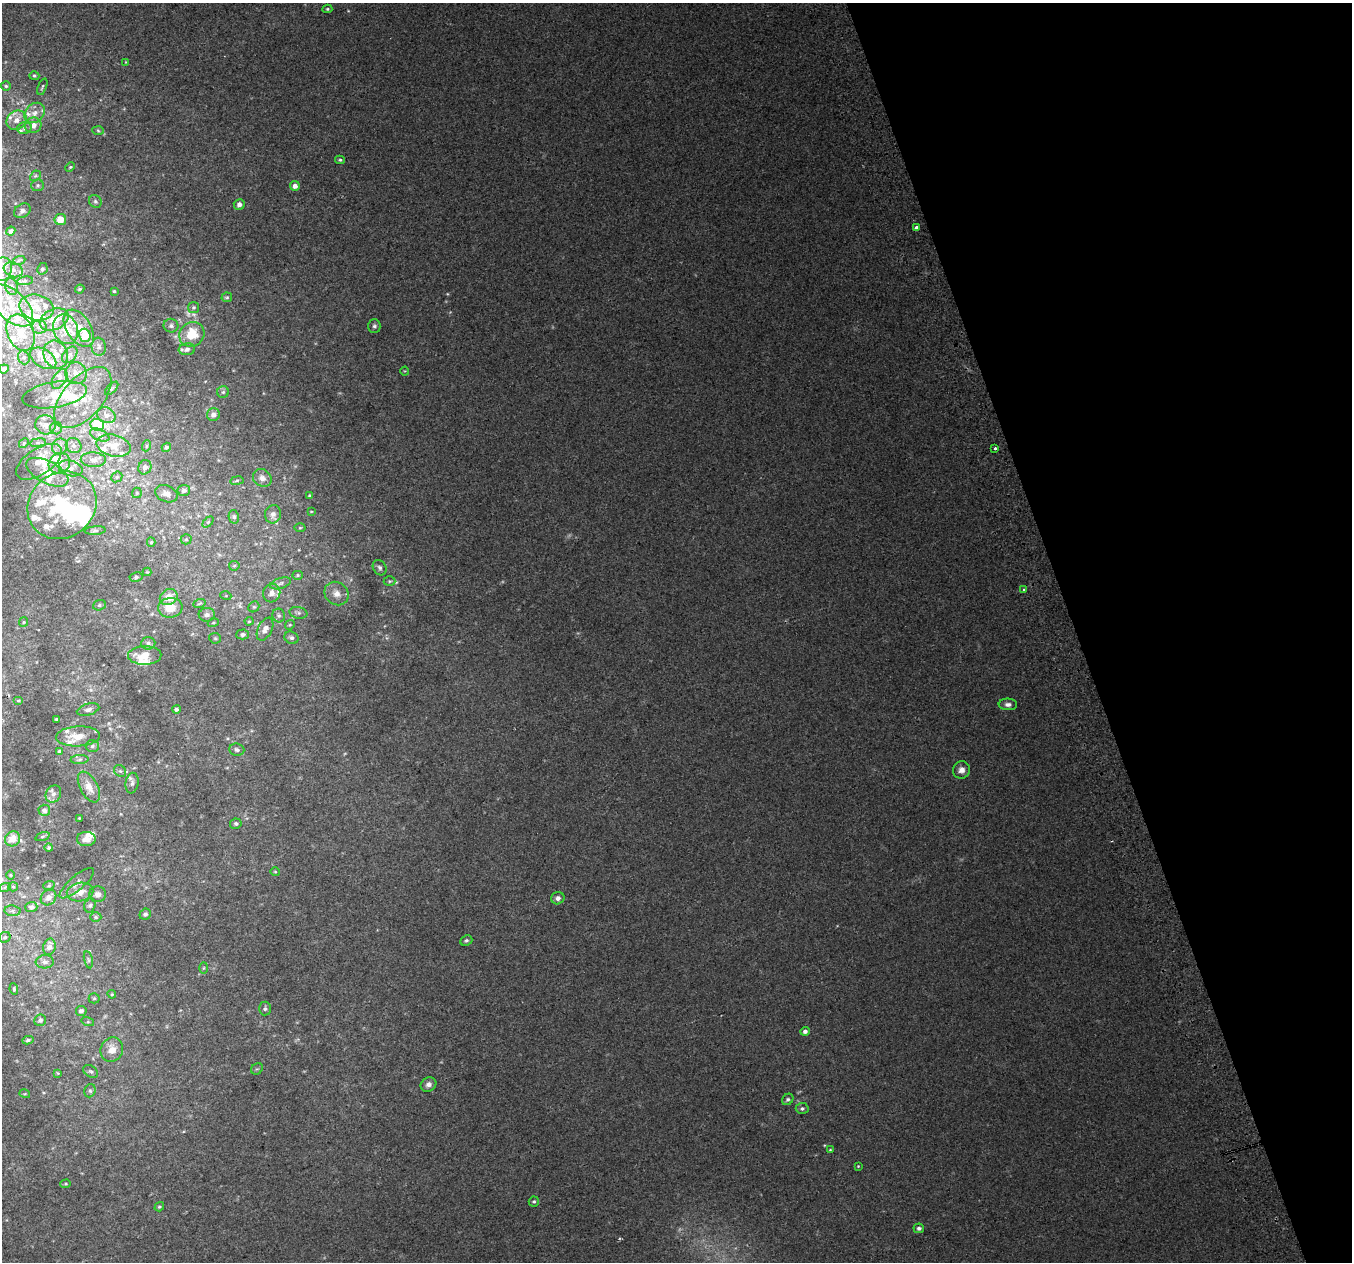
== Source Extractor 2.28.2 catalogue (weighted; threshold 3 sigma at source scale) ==
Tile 12 of 4 x 4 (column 4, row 3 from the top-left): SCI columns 4094-5443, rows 1395-2654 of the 5483 x 5253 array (HDU 1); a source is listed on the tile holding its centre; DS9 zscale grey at full resolution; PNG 1354 x 1264 px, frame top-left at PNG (2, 3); each listed source drawn as its Kron ellipse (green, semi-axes under 4 px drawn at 4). Shown black and unused: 20% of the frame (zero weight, under 2 of 3 exposures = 2% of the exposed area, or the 3 px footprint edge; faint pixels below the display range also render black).
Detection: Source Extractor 2.28.2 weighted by HDU 2 'WHT'; one run over the whole footprint, this tile lists its part. Background 0.0336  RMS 0.0096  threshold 0.0434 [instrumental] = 3 sigma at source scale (4.5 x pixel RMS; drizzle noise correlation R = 1.50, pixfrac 1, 0.0396/0.0396 arcsec/px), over >= 5 px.
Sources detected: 234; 1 too faint to see at this stretch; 6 inside a brighter object's white glare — neither listed nor drawn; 39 inside a brighter listed object's ellipse — not listed separately; the other 188 listed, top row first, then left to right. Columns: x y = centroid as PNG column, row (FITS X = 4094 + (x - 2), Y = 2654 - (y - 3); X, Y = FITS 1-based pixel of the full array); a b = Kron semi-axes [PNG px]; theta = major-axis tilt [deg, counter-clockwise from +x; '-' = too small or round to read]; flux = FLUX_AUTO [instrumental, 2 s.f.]
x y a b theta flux
327 9 5 4 - 1.3
126 62 4 3 - 0.68
34 76 5 4 - 1.4
6 86 5 5 - 1.5
42 87 9 3 69 1.3
35 113 11 9 45 7.1
16 120 10 9 - 6.3
33 125 8 7 - 5.8
24 128 7 5 17 2.4
98 131 6 4 -3 1.3
340 160 5 4 - 1.5
70 167 5 3 - 0.87
35 176 6 4 42 1.5
38 185 6 5 - 1.8
295 186 5 4 - 5.4
95 201 7 6 - 1.9
239 204 5 5 - 4.3
22 211 9 6 31 3.4
60 219 6 5 - 15
917 227 3 3 - 62
11 231 4 4 - 3
19 260 6 4 19 1.4
2 269 12 10 69 8.4
42 269 6 5 - 2
13 270 10 7 -21 4.8
25 281 8 4 8 2.2
12 287 8 6 -75 3.3
80 289 5 3 - 1.2
114 291 3 3 - 1.1
227 297 5 5 - 1.5
11 305 26 14 -43 30
36 307 17 12 -13 14
193 307 5 5 - 1.7
54 319 15 10 25 12
171 326 7 7 - 2.5
374 326 7 6 - 2.3
39 327 8 6 0 3.7
79 328 21 12 -57 16
65 329 15 12 -66 15
21 333 19 13 -66 20
192 334 13 12 - 22
85 335 6 5 - 19
99 347 9 7 -83 3.5
187 349 8 6 6 3.9
56 355 14 12 -68 11
70 355 9 6 51 3.5
24 357 7 5 -70 2.1
43 358 14 9 -32 12
4 369 5 4 - 3.4
405 371 4 4 - 0.82
76 373 11 10 - 8.6
59 379 11 6 58 4.5
112 388 8 4 46 1.5
223 392 6 6 - 1.9
55 395 32 12 10 19
83 398 37 20 49 34
106 415 9 7 -26 5
213 415 6 6 - 5
45 425 10 9 - 5.8
97 425 7 6 - 43
56 428 6 6 - 2.3
100 435 10 5 -25 3.7
24 443 5 4 - 1.2
38 443 8 4 8 2
60 446 8 7 - 4.1
74 446 8 7 - 3.7
113 446 17 10 -15 13
146 446 5 3 - 1
166 447 5 4 - 1.8
995 448 3 3 - 2.4
93 460 12 7 -3 5.4
39 462 26 13 33 14
59 463 11 10 - 6.9
145 467 7 6 - 3.4
70 468 12 7 -15 5.4
47 472 23 11 -27 13
117 477 6 5 - 1.4
262 478 10 8 -34 4.7
237 481 7 3 9 1.2
184 491 6 5 - 2.9
137 493 5 5 - 1.2
166 494 11 8 -23 5.4
309 495 3 3 - 0.75
62 505 36 32 39 66
311 511 3 2 - 0.73
273 514 9 8 - 4.2
234 517 7 5 -77 1.8
208 522 6 4 45 1.3
300 528 5 3 - 0.88
95 531 10 4 5 2.1
186 539 5 5 - 1.4
151 542 4 4 - 1.3
234 566 5 5 - 1.2
380 568 8 6 -59 2.7
147 572 4 4 - 0.82
297 575 5 4 - 1.3
136 577 6 4 9 1.8
390 581 6 5 - 1.4
280 583 10 5 18 2.8
1024 590 3 3 - 4.6
272 593 9 8 - 5.9
337 594 13 11 -40 8.9
226 596 5 3 - 0.85
169 597 9 7 27 12
199 604 6 4 20 1.4
99 605 6 5 - 1.7
254 607 6 5 - 1.4
170 608 12 10 7 16
298 613 9 5 -11 2.5
207 615 8 7 - 3.5
279 615 7 6 - 2.1
249 621 4 4 - 1
24 622 5 4 - 1.1
213 623 5 3 - 0.99
290 625 5 4 - 1.2
265 629 12 7 64 6.7
243 634 6 5 - 2.7
215 638 6 5 - 1.4
291 638 7 6 - 2.7
148 643 7 6 - 2.7
145 655 17 9 2 14
18 701 5 3 - 0.86
1008 704 9 6 -3 3.7
176 709 4 4 - 2
88 710 11 6 17 3.3
56 719 3 3 - 1.1
78 736 22 10 3 14
92 746 7 6 - 2.2
237 750 7 6 - 3
59 751 4 4 - 1.5
80 759 9 4 2 2.1
961 770 9 8 - 5.8
120 771 6 5 - 1.9
132 783 10 6 81 3.1
89 787 17 8 -62 10
53 794 9 7 61 4
44 810 6 5 - 3.1
79 818 2 2 - 0.78
236 824 6 5 - 2.3
42 836 7 3 19 1.2
13 839 8 7 - 10
86 839 9 7 0 6.6
49 848 4 4 - 1.4
275 872 5 4 - 1
10 875 5 3 - 0.82
77 883 22 7 41 5
49 885 6 4 21 1.1
5 887 6 4 19 1.2
13 887 5 4 - 1.2
80 892 13 9 10 8.3
98 894 8 8 - 4.5
48 897 8 7 - 4.3
558 898 7 6 - 4
90 905 7 5 73 2.1
31 907 6 5 - 2.7
13 911 8 5 -6 2.2
145 914 6 5 - 2.2
96 917 6 4 -2 1.5
5 937 6 5 - 1.8
466 941 6 5 - 1.7
49 947 8 6 77 6.5
88 960 8 3 -77 1.6
45 962 9 6 4 4
204 968 6 4 88 1.1
14 989 6 4 -82 1.4
112 994 4 4 - 0.95
94 998 5 5 - 1.3
265 1009 7 6 - 2.3
81 1011 5 5 - 3.6
40 1020 6 5 - 2.4
88 1022 6 4 -17 1.4
805 1031 4 4 - 3.1
28 1040 5 4 - 1.7
112 1050 12 11 - 10
257 1069 6 5 - 1.5
91 1071 8 5 -36 2
58 1073 4 4 - 0.86
428 1084 8 7 - 4.4
90 1091 7 5 70 2
25 1094 5 3 - 0.88
788 1099 6 5 - 2
802 1108 6 5 - 2.2
830 1150 4 4 - 0.81
858 1166 3 3 - 0.75
66 1184 5 4 - 1.2
534 1201 5 5 - 1.6
159 1207 5 4 - 1.4
919 1228 5 5 - 2.8
Isophote crosses this tile's border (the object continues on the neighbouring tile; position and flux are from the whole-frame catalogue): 1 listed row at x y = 2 269
Unlisted compact peaks at least as high as the median listed source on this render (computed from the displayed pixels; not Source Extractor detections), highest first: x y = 620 1238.